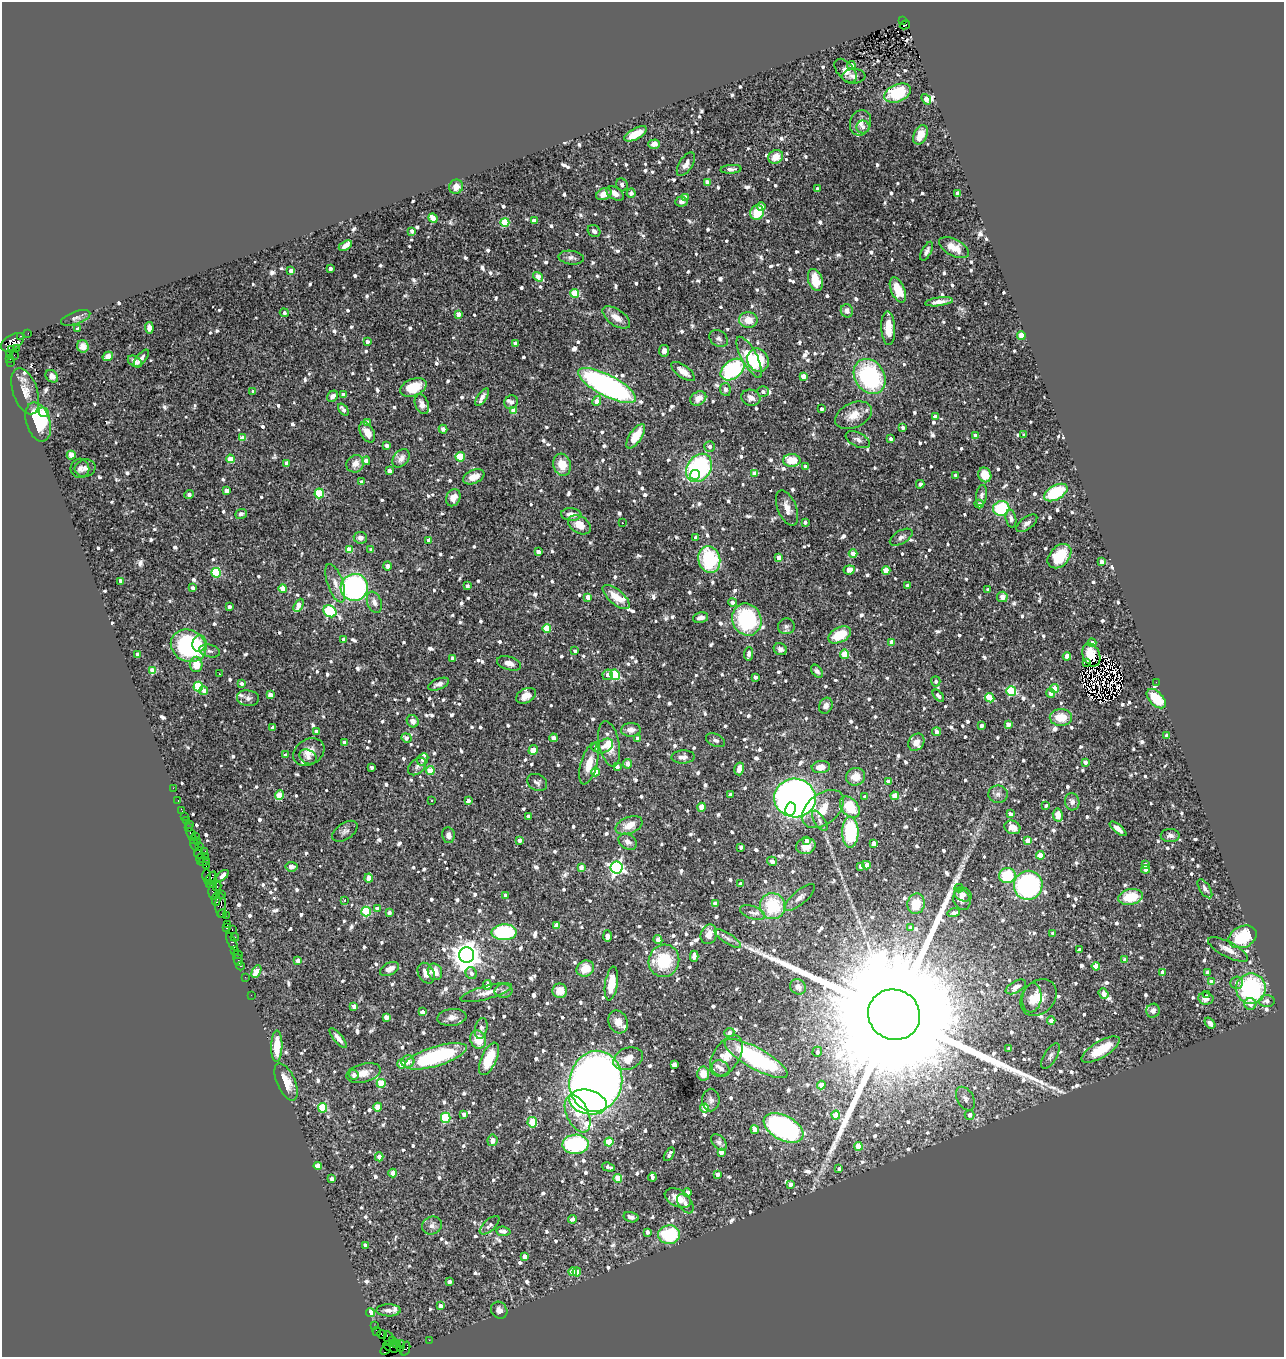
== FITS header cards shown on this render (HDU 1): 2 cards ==
NAXIS1  =                 1282
NAXIS2  =                 1355

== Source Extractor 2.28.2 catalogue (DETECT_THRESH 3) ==
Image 1282 x 1355 px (HDU 1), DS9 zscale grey, 1 PNG px = 1 image px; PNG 1286 x 1359 px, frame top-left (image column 1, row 1355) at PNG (2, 2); each listed source drawn as its Kron ellipse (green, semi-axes under 4 px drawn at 4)
Background 3.06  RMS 0.067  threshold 0.2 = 3 sigma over >= 5 px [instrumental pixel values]
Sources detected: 1357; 6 with non-positive FLUX_AUTO (blend fragments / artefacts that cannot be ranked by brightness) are neither listed nor drawn; of the other 1351, the 500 brightest by FLUX_AUTO listed and drawn (851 fainter detections omitted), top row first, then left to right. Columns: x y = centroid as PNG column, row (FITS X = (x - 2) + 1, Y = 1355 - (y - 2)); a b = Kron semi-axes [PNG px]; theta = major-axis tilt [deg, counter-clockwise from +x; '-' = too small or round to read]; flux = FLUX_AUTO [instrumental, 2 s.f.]
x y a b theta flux
902 21 3 2 - 250
905 25 5 3 - 490
851 65 4 4 - 24
845 71 14 8 -49 31
854 76 12 7 3 23
898 93 14 8 22 190
926 99 6 4 -48 61
860 123 13 10 71 36
863 127 6 6 - 17
636 134 12 5 28 89
920 135 10 6 65 56
654 144 6 4 1 24
776 157 8 6 32 63
686 164 13 6 57 30
731 169 10 4 3 17
708 183 4 4 - 39
622 185 7 5 -66 16
456 187 7 7 - 37
817 189 3 3 - 21
615 193 10 6 -33 27
631 193 4 4 - 17
604 194 8 5 26 37
958 194 4 4 - 53
685 197 4 4 - 29
681 202 6 5 - 16
761 206 4 4 - 31
757 213 7 6 - 130
433 218 5 4 - 79
534 221 4 4 - 44
505 222 4 4 - 210
412 231 4 3 - 23
594 231 7 5 -40 17
345 246 7 4 31 21
954 248 16 8 -28 66
927 251 10 5 63 17
571 258 12 7 -7 21
330 269 3 3 - 19
291 271 4 4 - 46
538 277 5 4 - 76
815 280 11 7 -72 97
898 290 13 7 -66 100
574 293 4 4 - 180
939 302 14 4 7 32
847 311 7 6 - 25
284 313 4 4 - 17
458 314 4 4 - 46
616 317 16 8 -35 49
76 318 15 6 19 16
748 320 9 8 - 67
149 328 6 4 -83 22
888 328 17 7 -87 83
77 329 3 3 - 21
28 333 2 2 - 44
1021 335 4 4 - 110
20 336 3 3 - 74
719 339 10 7 -37 19
12 342 13 7 32 2500
367 342 4 3 - 22
515 343 4 4 - 16
83 346 6 6 - 26
16 348 3 2 - 170
11 349 3 3 - 860
664 351 6 5 - 24
10 355 3 3 - 75
14 355 2 2 - 46
108 356 5 4 - 28
749 357 23 7 -62 160
141 358 10 5 51 20
10 359 3 2 - 230
758 360 12 10 -63 160
11 362 3 2 - 32
135 362 8 5 -32 20
732 369 13 9 38 460
683 371 14 6 -36 46
52 376 7 5 -46 23
803 376 4 4 - 48
870 376 19 14 -58 590
607 385 32 10 -28 1400
413 387 14 8 21 110
725 389 6 5 - 17
25 391 24 12 -71 58
253 391 3 3 - 18
763 392 6 5 - 19
343 395 4 3 - 26
333 396 6 5 - 25
482 397 10 4 56 20
698 398 8 6 33 46
751 398 9 8 - 39
597 401 5 4 - 70
511 402 7 6 - 17
422 404 10 6 -67 27
822 409 3 3 - 17
343 410 7 4 -51 21
514 411 4 4 - 76
44 412 5 4 - 100
853 415 19 12 24 68
935 417 4 4 - 35
38 422 20 12 -72 240
367 422 4 4 - 31
903 428 4 3 - 17
443 429 4 4 - 18
367 432 11 6 -61 49
1024 435 3 3 - 17
636 436 14 6 56 88
976 436 4 4 - 51
243 438 4 4 - 72
891 439 3 3 - 16
858 440 13 7 -26 22
386 446 4 3 - 18
710 447 5 5 - 16
71 455 4 4 - 110
460 457 4 4 - 220
401 458 10 7 51 28
230 459 4 4 - 98
792 460 9 6 1 89
366 461 4 4 - 39
286 463 4 4 - 44
355 464 9 8 - 41
562 465 11 9 -74 77
805 467 3 3 - 31
80 468 10 9 - 24
85 468 10 8 13 24
699 468 15 11 54 660
389 471 4 4 - 32
755 474 4 4 - 56
695 475 5 4 - 58
956 475 3 3 - 16
985 475 7 6 - 79
474 477 11 6 23 46
361 482 4 3 - 22
920 484 4 4 - 17
226 490 4 4 - 27
319 493 5 4 - 260
1056 493 13 7 29 260
189 495 5 4 - 18
981 495 10 5 81 17
453 498 9 7 67 43
979 504 5 4 - 19
787 508 18 9 -68 41
1001 508 8 7 - 290
241 514 6 5 - 18
571 515 10 6 -4 41
1011 518 9 5 -78 17
805 522 4 4 - 16
622 523 3 3 - 29
1027 523 12 6 37 22
580 525 12 8 -30 56
696 537 4 3 - 26
901 537 12 6 30 21
360 538 7 6 - 29
429 540 4 3 - 32
349 550 4 4 - 97
371 550 4 3 - 17
538 552 4 4 - 32
853 554 4 4 - 47
1059 556 14 9 47 150
779 558 4 4 - 42
709 559 13 11 -74 360
1101 562 4 4 - 32
387 566 4 4 - 22
849 570 6 4 6 46
886 571 4 4 - 63
216 573 5 5 - 230
121 581 4 3 - 20
335 583 20 7 -71 45
907 585 4 3 - 17
467 586 4 4 - 16
354 587 13 13 - 930
193 588 4 3 - 29
283 588 4 4 - 110
988 590 4 3 - 16
588 597 4 4 - 45
616 597 16 7 -40 72
1002 597 5 5 - 30
374 602 11 7 -68 29
733 602 4 4 - 25
299 605 7 4 61 62
230 607 4 4 - 24
330 611 7 5 -35 510
700 618 8 5 12 22
747 619 16 14 -67 440
786 626 8 8 - 18
547 628 4 4 - 170
840 635 12 7 28 140
344 639 4 4 - 19
892 642 4 4 - 60
1092 643 4 4 - 22
199 644 8 7 - 32
189 646 18 15 -29 550
780 649 7 5 -26 17
210 651 10 6 -13 16
575 651 3 3 - 19
138 654 4 3 - 27
748 654 7 4 83 24
845 654 4 4 - 120
1091 655 12 8 -67 48
1067 656 4 4 - 60
453 658 4 3 - 31
1087 662 3 2 - 16
509 663 12 6 -17 31
196 664 8 6 89 71
153 671 4 4 - 110
817 671 7 5 -50 16
219 674 3 3 - 16
607 675 5 5 - 24
615 675 5 4 - 320
755 677 3 3 - 25
936 681 5 5 - 17
1156 682 2 2 - 21
242 684 4 4 - 23
439 684 11 5 21 24
198 686 5 4 - 280
1054 688 4 4 - 130
204 691 4 4 - 21
1011 691 5 5 - 310
1050 693 4 4 - 25
270 695 4 4 - 51
526 696 10 7 28 44
938 696 7 4 -48 19
248 698 11 8 -7 21
990 698 5 4 - 180
1156 699 12 6 -46 140
826 706 8 6 64 24
1061 717 11 8 -1 90
413 721 6 5 - 25
1008 724 4 4 - 58
981 726 4 3 - 21
272 728 4 3 - 17
631 730 10 7 4 30
316 731 4 3 - 18
937 732 4 3 - 26
1167 735 4 4 - 21
406 738 5 4 - 18
553 738 4 4 - 22
637 738 3 3 - 23
715 740 10 6 -23 16
916 742 9 7 54 34
345 743 4 4 - 29
609 744 23 10 -78 77
604 746 10 6 32 28
596 747 4 4 - 24
533 750 5 4 - 84
309 752 17 12 30 53
286 755 4 3 - 16
308 757 9 7 -29 25
683 757 11 6 2 25
423 759 6 5 - 21
1085 762 4 4 - 19
589 764 21 8 74 72
627 764 5 4 - 33
617 766 4 3 - 19
372 767 4 3 - 20
417 767 10 7 41 16
821 767 9 6 5 54
739 769 6 5 - 31
430 771 4 4 - 100
595 772 4 4 - 120
856 777 9 9 - 51
537 782 10 8 -28 16
888 782 4 4 - 24
173 788 2 2 - 41
998 794 10 8 -2 20
279 795 5 4 - 100
730 795 4 3 - 19
895 796 4 4 - 95
865 797 4 3 - 21
795 798 21 19 -8 3300
178 800 3 2 - 63
432 801 3 3 - 18
468 801 4 4 - 38
1072 802 9 7 -78 21
1046 805 4 3 - 17
702 807 4 4 - 95
850 807 12 8 -51 140
790 809 6 5 - 180
823 809 24 15 38 130
182 811 4 2 - 97
1010 814 4 4 - 35
1058 815 6 5 - 60
528 816 4 3 - 19
184 817 3 2 - 87
186 821 3 2 - 180
820 821 11 5 -57 17
189 824 2 2 - 40
629 825 14 8 22 66
1012 827 8 6 -25 54
189 828 2 2 - 25
1118 829 10 4 -39 26
345 831 14 8 35 20
850 832 15 8 -90 330
191 834 6 3 -60 190
448 835 8 6 -81 23
1170 835 9 6 -1 18
196 836 2 2 - 81
193 839 3 2 - 180
520 840 4 3 - 26
806 840 4 4 - 19
1028 840 4 4 - 81
197 842 3 3 - 38
628 842 10 7 -33 24
874 843 4 4 - 43
194 844 6 2 -72 240
806 846 10 8 13 43
199 847 2 2 - 150
741 847 4 3 - 16
205 851 3 2 - 390
199 853 6 3 79 310
1040 855 4 4 - 100
205 857 2 2 - 44
200 859 4 3 - 190
204 861 6 3 17 280
772 861 5 4 - 18
866 865 4 4 - 59
1145 865 4 4 - 21
206 866 2 2 - 150
861 866 4 3 - 23
291 867 6 5 - 19
581 867 4 3 - 32
617 867 6 6 - 1300
1145 869 4 4 - 24
1007 875 8 7 - 220
207 876 7 3 -89 370
222 876 7 3 41 24
211 878 7 3 49 570
369 878 4 4 - 52
209 883 4 2 - 110
213 884 4 3 - 170
741 884 4 3 - 38
1028 885 14 14 - 780
217 886 5 3 - 290
959 888 4 4 - 27
1205 889 11 5 -57 16
213 892 8 3 -87 720
221 894 2 2 - 100
963 894 9 6 -21 22
505 895 4 3 - 23
800 897 19 7 40 28
1130 897 12 8 10 150
216 900 6 4 -87 580
345 900 3 3 - 18
962 900 10 8 -67 33
715 904 4 3 - 33
916 904 10 8 77 110
221 906 12 5 -90 1100
773 906 13 12 - 240
377 908 4 3 - 17
366 912 5 4 - 270
389 913 4 4 - 21
753 913 13 6 -19 22
954 913 6 4 14 28
222 914 4 2 - 180
226 915 3 2 - 91
227 924 3 2 - 69
557 926 4 4 - 77
226 928 4 3 - 150
910 928 4 4 - 22
232 930 3 2 - 180
504 932 12 8 2 420
1053 933 4 3 - 21
709 934 10 8 67 51
607 936 6 4 -89 41
235 937 4 3 - 140
1243 937 15 10 25 210
728 938 15 5 -33 21
658 940 4 4 - 61
232 942 9 3 -62 560
1228 949 22 7 -28 47
235 950 4 2 - 300
1079 950 4 4 - 26
238 954 5 2 - 430
467 955 8 7 - 6400
694 956 5 4 - 44
238 960 6 2 -73 130
1125 960 4 4 - 38
298 961 4 4 - 35
664 961 16 15 - 210
241 966 4 3 - 160
1096 966 4 4 - 82
389 969 10 6 26 37
585 969 9 7 24 80
256 972 6 4 60 120
435 972 8 7 - 54
1162 972 4 3 - 17
1208 972 4 3 - 20
426 973 11 8 -62 45
471 973 6 5 - 19
245 977 2 2 - 61
1211 982 4 4 - 42
1236 983 6 6 - 16
611 984 17 6 81 88
487 985 5 4 - 26
798 987 8 7 - 27
1016 987 11 5 29 25
1251 989 15 15 - 540
504 991 9 6 1 17
560 991 7 7 - 46
486 993 26 6 15 43
1103 994 6 4 -52 23
251 995 2 2 - 60
1207 995 3 2 - 53
1032 998 15 9 82 40
1038 998 20 16 46 90
1206 998 8 6 -9 32
1267 1001 8 6 5 21
1250 1004 6 6 - 33
354 1006 4 4 - 35
1153 1011 7 6 - 21
422 1012 4 4 - 31
894 1015 26 25 - 380000
386 1017 4 4 - 45
452 1017 14 8 7 30
1051 1021 4 4 - 42
618 1022 12 9 -65 44
1210 1023 6 4 -51 16
481 1028 10 6 76 16
729 1032 5 4 - 18
338 1038 12 4 -51 27
478 1040 9 7 -66 95
277 1046 16 5 89 110
1009 1049 4 3 - 23
1101 1050 21 8 31 150
817 1052 5 5 - 19
436 1056 32 9 17 530
726 1056 23 13 57 79
1050 1056 14 6 59 20
756 1058 35 10 -29 570
489 1059 17 7 66 140
628 1059 15 10 21 53
408 1061 6 6 - 33
401 1064 4 4 - 64
674 1065 4 4 - 56
721 1068 9 7 -30 22
364 1073 18 9 15 52
703 1074 7 6 - 56
354 1075 5 5 - 23
596 1081 30 26 78 5300
286 1082 20 9 -66 73
381 1083 4 4 - 170
821 1085 4 4 - 56
965 1099 13 8 -60 26
711 1100 11 8 90 22
588 1102 19 12 -14 880
378 1107 4 4 - 93
323 1108 5 4 - 210
705 1108 4 4 - 68
464 1114 4 4 - 24
578 1114 20 11 -66 130
836 1115 4 4 - 130
970 1115 5 5 - 28
446 1118 5 4 - 280
532 1122 5 5 - 100
784 1128 21 12 -28 990
755 1130 4 4 - 60
492 1140 6 5 - 36
609 1142 4 4 - 160
719 1142 9 6 -49 17
575 1144 13 9 2 460
859 1146 4 4 - 93
721 1152 4 4 - 37
669 1154 7 3 59 17
379 1157 4 4 - 27
318 1166 4 4 - 85
609 1167 7 3 -16 17
839 1169 4 3 - 22
393 1173 4 4 - 51
718 1174 4 4 - 28
652 1177 4 3 - 16
618 1178 4 4 - 99
332 1179 4 4 - 23
791 1184 4 4 - 41
687 1192 4 3 - 20
678 1198 14 8 -26 56
685 1204 11 6 -55 17
631 1217 7 5 -16 19
573 1219 4 4 - 20
432 1225 10 9 - 22
490 1225 12 5 42 20
503 1231 7 4 -5 28
647 1232 4 3 - 22
669 1235 11 9 1 260
365 1245 4 3 - 20
524 1256 4 4 - 40
573 1272 4 4 - 95
577 1272 4 3 - 47
449 1282 4 3 - 25
440 1306 4 4 - 37
388 1310 12 6 0 21
499 1310 9 7 -54 22
370 1313 5 4 - 84
375 1326 2 2 - 43
377 1331 4 2 - 140
382 1334 4 3 - 400
389 1339 8 4 -70 790
429 1340 2 2 - 55
393 1341 4 3 - 450
396 1344 5 4 - 720
401 1346 6 3 74 420
392 1347 8 5 -19 1000
405 1349 7 4 70 540
386 1350 6 4 39 93
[851 fainter detections neither listed nor drawn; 6 non-positive-flux detections neither listed nor drawn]